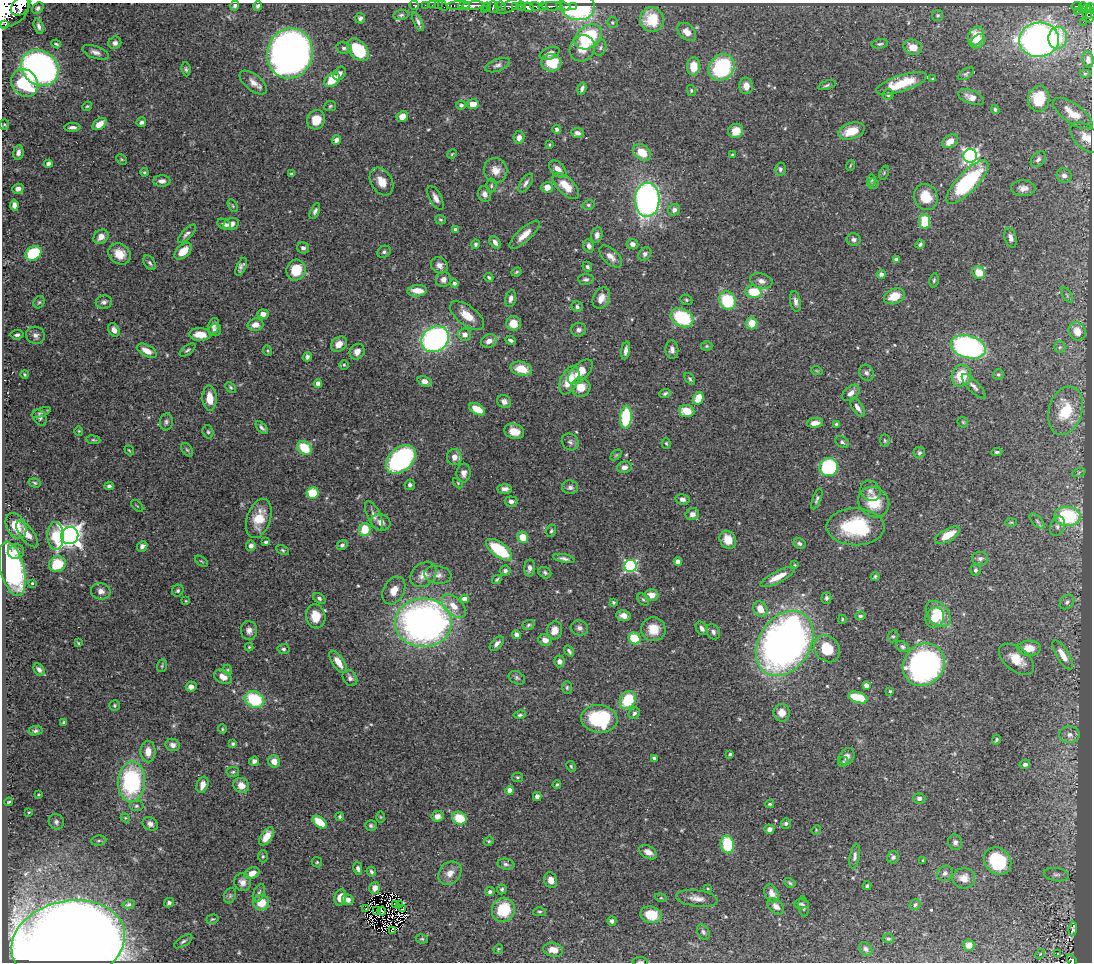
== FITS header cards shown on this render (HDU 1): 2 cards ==
NAXIS1  =                 1090
NAXIS2  =                  960

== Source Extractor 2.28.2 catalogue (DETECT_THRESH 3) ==
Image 1090 x 960 px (HDU 1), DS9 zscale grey, 1 PNG px = 1 image px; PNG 1094 x 964 px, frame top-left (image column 1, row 960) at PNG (2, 3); each listed source drawn as its Kron ellipse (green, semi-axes under 4 px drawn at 4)
Background 0.438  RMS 0.021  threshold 0.0628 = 3 sigma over >= 5 px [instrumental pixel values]
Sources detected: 531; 2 with non-positive FLUX_AUTO (blend fragments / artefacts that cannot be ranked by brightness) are neither listed nor drawn; of the other 529, the 500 brightest by FLUX_AUTO listed and drawn (29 fainter detections omitted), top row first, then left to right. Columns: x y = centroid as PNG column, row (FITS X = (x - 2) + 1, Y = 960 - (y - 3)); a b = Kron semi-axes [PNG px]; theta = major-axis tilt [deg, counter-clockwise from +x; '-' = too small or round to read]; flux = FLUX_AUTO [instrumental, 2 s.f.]
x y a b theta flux
414 5 4 3 - 8
425 5 2 2 - 2.6
432 5 2 2 - 4.6
438 5 2 2 - 1.8
458 5 11 3 1 130
21 6 11 8 49 490
235 6 5 4 - 3.1
258 6 5 4 - 3.3
443 6 5 2 - 3.8
464 6 5 4 - 250
473 6 11 4 4 250
501 6 6 4 -9 55
509 6 14 5 25 38
516 6 3 3 - 31
521 6 5 4 - 35
535 6 5 3 - 59
543 6 4 3 - 55
552 6 10 3 0 120
563 6 7 3 -16 29
573 6 3 3 - 41
1077 6 5 3 - 30
487 7 4 4 - 29
493 7 6 5 - 86
528 7 6 4 -19 290
578 7 17 13 -7 180
1083 7 4 3 - 22
38 8 6 5 - 3.3
1086 8 3 3 - 19
1090 8 5 3 - 61
484 9 4 3 - 18
7 10 23 17 24 1300
1077 11 2 2 - 1.8
1088 12 7 4 74 94
401 15 8 5 10 2.9
938 15 5 5 - 2.2
1090 16 7 3 81 36
360 18 5 5 - 3.6
652 19 12 12 - 45
418 22 10 4 -65 4.3
1083 22 2 2 - 18
612 23 5 5 - 2.5
5 25 2 2 - 9000
39 26 8 4 -74 5
687 32 11 7 -44 13
976 36 10 7 64 27
588 37 15 11 35 100
1058 38 11 9 77 26
1039 40 20 17 8 450
978 41 8 6 43 10
115 43 6 6 - 5.7
56 44 5 2 - 1.9
880 44 8 4 6 2.9
913 47 9 7 -22 16
344 48 8 5 -6 4
582 48 13 12 - 21
600 48 8 6 74 3.5
358 50 13 8 -48 55
96 52 14 6 -19 6.8
290 53 25 22 74 1300
550 53 10 6 22 7.3
1088 60 8 5 -81 5.8
551 63 10 8 -5 41
497 65 13 6 20 5.4
694 66 9 6 86 26
721 67 14 12 49 130
40 68 20 17 -37 670
186 69 7 4 -82 2.7
340 73 7 5 53 4.1
1085 73 6 4 0 1.6
966 74 9 5 35 2.7
932 79 4 3 - 1.7
332 80 8 6 41 32
253 82 16 8 -39 11
25 83 15 12 -53 100
902 83 27 8 18 49
827 85 9 4 18 2.8
746 86 8 6 -85 13
582 89 6 3 75 4
691 90 5 4 - 2
888 94 5 5 - 3.4
971 97 13 7 -20 10
1039 99 13 10 87 43
473 104 6 5 - 17
461 105 5 4 - 3
87 106 5 4 - 1.8
330 106 6 5 - 2.2
995 109 4 4 - 2.6
1073 114 23 9 -35 27
402 116 6 5 - 11
316 120 10 8 58 22
141 122 5 4 - 3.8
4 124 5 4 - 1.7
100 124 8 5 36 14
72 127 8 4 3 5
556 129 4 4 - 3.6
736 131 7 7 - 20
851 131 14 8 19 29
577 133 6 5 - 5.7
1086 137 19 11 -44 19
519 138 6 5 - 7.1
336 140 5 4 - 5.5
950 141 9 5 37 14
549 145 4 3 - 1.4
18 152 7 5 83 6.1
642 152 10 7 -37 24
452 154 5 4 - 1.5
732 155 4 3 - 1.6
970 156 7 7 - 330
122 159 6 4 -45 1.5
1038 159 9 6 49 4.5
48 164 4 4 - 5.4
850 165 5 3 - 1.6
558 169 10 6 -46 11
780 169 6 5 - 3.7
495 170 12 11 - 14
144 172 4 4 - 1.5
884 173 7 4 67 2.1
291 174 3 3 - 2.5
1064 176 8 7 - 5.7
872 180 6 4 89 2
162 181 9 5 -1 6.5
381 182 15 10 -58 16
967 182 28 10 47 150
526 183 11 5 56 5
873 184 5 5 - 2.4
491 186 7 5 -90 2.6
566 186 17 8 -45 23
547 187 6 5 - 13
1023 188 12 8 -2 8.1
18 189 6 5 - 6.9
485 194 8 6 -71 6.4
926 197 13 11 -68 29
436 198 13 6 -63 8.4
647 200 17 12 88 440
14 205 5 4 - 7
588 205 6 4 12 2.3
233 206 7 4 -60 1.8
674 210 6 5 - 6.1
315 211 8 4 66 4
440 220 5 4 - 2.1
925 222 7 5 -83 57
224 224 7 5 -25 4.8
231 224 8 6 14 9.8
455 229 4 3 - 3.1
187 234 12 5 46 5.2
524 235 19 6 42 16
597 235 8 5 77 6
101 237 8 6 41 11
1011 238 10 6 -74 5.6
854 240 7 6 - 5
495 242 7 4 -55 6.4
476 244 5 4 - 2.7
632 244 6 5 - 5.8
920 244 5 4 - 2.9
589 246 6 5 - 6.3
303 248 6 5 - 4.4
183 251 10 6 42 22
384 252 7 5 33 3.4
33 253 8 6 32 77
120 254 12 10 -37 20
645 254 7 5 48 3.9
611 257 14 7 -43 9.5
896 260 4 4 - 4.3
150 263 8 5 -57 3.6
439 265 9 7 -45 8.6
241 267 9 4 65 5.1
587 267 5 4 - 2.9
296 270 10 9 - 38
517 272 5 3 - 1.9
979 272 6 6 - 23
881 274 4 4 - 4.3
489 277 4 3 - 2.6
443 279 8 7 - 7
586 279 8 5 -4 4
934 280 7 4 80 2.2
761 281 11 7 -16 7.2
454 283 4 4 - 3.5
417 291 10 5 5 16
754 292 8 6 -8 45
1067 295 8 3 -59 2.2
894 296 11 7 22 24
511 298 9 5 78 5.7
601 298 11 8 62 13
686 300 6 5 - 2.6
727 301 9 8 - 76
795 301 10 5 -80 6
39 302 6 5 - 2.5
104 302 8 6 11 4.9
577 307 6 5 - 3.2
263 314 5 4 - 7.5
467 316 20 9 -37 20
682 318 12 9 -28 90
513 323 7 7 - 19
752 323 6 5 - 25
255 325 8 6 11 12
214 326 8 5 74 4.4
114 330 7 5 -62 8
215 330 6 6 - 4.1
579 330 7 7 - 4.8
1077 331 9 8 - 20
200 334 11 6 -1 22
465 334 6 6 - 8.9
17 335 6 4 5 3.3
36 335 9 8 - 6.8
435 339 15 12 36 340
510 340 5 3 - 3.2
489 341 8 6 22 9.3
339 344 9 7 39 14
707 346 6 5 - 2.2
968 347 18 11 -15 300
1060 347 6 5 - 2.4
672 349 9 6 -85 6.1
187 350 9 4 37 3
626 350 9 4 80 6
147 351 11 5 -29 14
268 351 5 3 - 1.6
357 352 8 7 - 10
307 357 5 4 - 3.4
344 365 5 4 - 1.9
521 369 11 7 -13 27
817 371 6 3 -19 1.3
580 372 15 8 45 23
866 373 8 7 - 4.7
25 374 4 4 - 1.6
998 375 5 5 - 2.3
961 376 11 9 69 39
690 379 7 4 -53 2.7
569 380 15 8 64 35
425 381 7 4 -20 9.5
318 383 4 4 - 9.9
974 386 16 5 -46 6.7
231 387 6 4 -42 2.2
581 387 10 9 - 20
665 393 6 4 23 2.7
851 393 10 6 41 7.2
209 398 12 7 -86 20
698 398 6 5 - 24
504 402 7 6 - 6.2
857 407 10 5 -57 6.5
477 409 9 5 -30 22
687 411 8 6 -7 25
1065 411 25 16 73 57
41 412 10 4 20 3.5
40 417 8 6 -55 4.4
626 417 11 6 85 83
166 422 8 6 84 3.9
963 422 6 4 -45 1.8
815 423 8 5 3 9.5
836 424 4 4 - 1.9
262 428 8 4 -48 3.3
79 431 4 4 - 1.4
514 431 10 7 -18 16
208 432 7 5 -73 2.5
93 440 7 3 -7 2
885 441 6 5 - 2
570 442 9 7 -44 4.3
842 442 7 5 -36 3.5
666 443 5 4 - 1.8
304 448 8 6 -44 43
129 450 5 3 - 1.3
187 450 8 5 -53 2.8
997 452 5 3 - 2.6
919 453 6 5 - 2.6
616 455 6 4 44 1.8
454 457 8 7 - 11
401 459 17 11 41 240
624 467 7 6 - 7.4
829 467 9 9 - 130
1079 472 7 4 20 2.1
463 473 9 7 86 8.4
35 483 6 4 -17 2.1
458 483 6 4 -46 1.6
410 485 5 5 - 3.9
109 486 5 3 - 3.5
570 487 8 7 - 4.8
505 489 7 5 -2 6.3
871 491 11 9 -42 7.2
312 493 6 5 - 43
682 499 7 5 -10 5.8
817 499 11 4 70 3.4
511 501 6 5 - 5.4
874 502 16 14 -40 38
137 506 7 3 -44 1.4
692 514 7 6 - 7.4
374 516 16 6 -66 7.8
1067 516 13 9 -1 130
259 518 20 11 71 31
1037 521 9 4 -46 3.9
381 522 10 8 -25 8.1
1011 522 6 4 1 1.6
16 526 13 9 -63 30
1057 526 10 7 70 5.5
855 527 29 18 -1 92
365 529 6 6 - 37
551 531 6 5 - 2.5
27 534 15 7 -53 14
947 535 14 6 30 25
56 536 14 8 -86 41
70 536 9 8 - 1200
523 537 6 5 - 25
728 540 9 8 - 21
266 542 4 3 - 3.5
800 544 6 5 - 3.6
342 545 5 4 - 3.3
142 546 6 4 48 5.2
251 546 5 5 - 6.2
283 550 7 4 -27 2.6
499 550 15 7 -37 78
16 552 8 7 - 8.3
564 558 11 4 -12 4.7
980 559 8 6 0 4.6
201 561 7 3 -35 1.9
678 562 4 4 - 11
57 564 8 7 - 40
795 565 4 3 - 1.3
630 566 6 6 - 210
530 568 8 5 86 5.3
12 569 28 12 -76 210
975 570 6 5 - 3.2
505 571 5 5 - 3.8
545 573 7 5 -32 2.8
423 575 14 11 39 14
438 575 13 9 -7 8.6
875 576 4 3 - 2.1
778 577 19 6 27 17
497 579 5 3 - 1.8
32 583 3 3 - 2
394 590 15 10 61 16
101 591 10 8 -14 7.4
178 591 6 5 - 2.7
652 595 7 5 -15 13
319 598 7 4 -34 3.4
826 598 6 5 - 3.2
464 599 4 4 - 12
643 600 7 5 -47 2.3
186 601 4 3 - 1.4
613 602 3 3 - 2.8
1067 602 8 6 44 4.1
454 606 14 8 -45 17
760 609 8 6 -58 17
938 614 15 10 -48 34
316 616 12 9 -81 25
624 616 7 5 -9 9.1
860 616 5 3 - 2.7
935 617 10 9 - 27
842 619 4 3 - 1.5
423 623 28 24 1 710
528 625 6 4 20 2.7
579 628 9 7 -18 5.2
702 628 7 5 -57 5.4
653 629 12 12 - 26
555 630 9 7 76 11
249 631 9 8 - 7.7
713 632 8 6 -56 5
517 635 4 4 - 6.1
893 636 6 5 - 2.2
634 638 6 5 - 53
545 640 7 5 -19 9.2
78 643 4 3 - 1.4
497 643 9 5 48 5.1
785 643 35 26 57 890
249 647 4 4 - 1.5
902 647 7 5 -33 3.1
1029 648 11 7 1 18
284 649 6 5 - 2.7
827 649 14 12 -55 38
569 651 6 3 -55 2.9
1063 655 17 6 -59 17
1016 659 20 11 -38 25
559 661 6 5 - 5.1
338 662 13 6 -56 17
924 665 22 20 48 350
162 666 6 5 - 1.9
39 670 7 4 -53 5.3
228 670 5 3 - 1.3
223 677 9 6 -29 9.6
350 678 8 6 -54 6.3
517 678 9 6 -29 3.2
866 685 4 4 - 6.4
191 687 5 5 - 7.5
567 687 6 5 - 2.4
890 691 3 3 - 1.6
858 698 9 5 -19 52
254 699 10 8 -26 75
628 700 9 7 57 60
114 705 5 5 - 2.1
634 713 6 5 - 3.4
782 713 9 8 - 13
520 715 6 4 8 2.5
599 719 18 14 -7 130
64 722 4 3 - 2.4
222 729 5 4 - 1.8
35 731 7 4 7 3.1
1070 735 10 8 -5 8.7
996 740 5 3 - 2.4
233 744 3 3 - 2.6
173 745 7 6 - 6.5
148 752 11 7 -90 14
730 754 3 3 - 2.1
847 756 9 7 51 6.9
654 758 4 4 - 2.9
254 761 5 4 - 4.5
274 761 6 6 - 15
843 762 5 5 - 2.3
1025 764 5 4 - 4.2
571 766 6 4 -62 1.9
233 772 6 5 - 2.3
517 777 5 4 - 2.2
131 782 20 13 86 160
202 785 8 5 71 10
241 785 8 7 - 14
557 785 4 3 - 1.7
510 790 4 4 - 17
38 795 3 2 - 1.4
537 797 4 4 - 5.9
919 798 6 5 - 4.5
9 802 4 3 - 1.6
770 804 4 3 - 1.8
136 806 7 5 0 3.9
29 812 3 3 - 1.4
437 816 6 5 - 9.4
340 817 4 4 - 2.1
380 817 6 4 -89 1.7
125 818 4 4 - 1.5
459 818 7 6 - 42
56 822 8 7 - 4.8
320 822 8 4 -39 37
150 824 8 6 -33 7
786 824 5 5 - 2.9
371 826 6 5 - 2.8
769 829 5 4 - 6.5
816 830 5 4 - 1.4
267 836 10 5 56 17
99 841 8 5 7 3
489 841 5 4 - 1.7
955 842 8 7 - 5.2
727 845 9 6 -79 67
648 852 9 6 -31 9.8
263 856 6 5 - 2.1
855 856 13 5 81 4.8
893 857 6 6 - 3.8
923 860 4 3 - 1.4
998 861 15 12 -43 100
317 862 5 4 - 1.9
506 864 8 5 -8 3.4
358 868 7 4 -78 3.9
371 872 5 4 - 2.8
252 873 8 5 26 12
450 873 13 10 48 13
945 873 8 7 - 4.9
1056 875 12 6 -8 5.6
964 878 11 10 - 14
551 880 8 6 -70 12
242 882 9 8 - 8.5
790 883 6 4 -30 2.2
867 886 4 3 - 1.9
375 888 6 5 - 10
502 889 5 4 - 2.6
708 889 4 3 - 1.5
490 892 5 4 - 3.8
259 893 9 5 67 4
772 893 9 6 -64 11
230 896 8 6 69 2.9
340 897 8 6 76 14
661 898 6 4 -16 1.8
697 898 21 8 -7 12
348 900 6 5 - 6.1
169 903 5 4 - 3.8
261 903 8 7 - 24
129 904 6 4 16 2.3
801 904 7 4 0 2.6
395 905 3 2 - 1.8
400 905 2 2 - 1.7
915 905 5 5 - 3.3
776 906 9 6 -42 7.8
803 907 10 5 -85 3.6
366 908 2 2 - 1.4
403 909 3 2 - 2.1
376 910 2 2 - 1.7
503 910 12 11 - 51
382 911 4 3 - 1.4
540 912 6 4 0 2.1
651 915 11 8 -13 34
212 919 6 4 17 2.1
612 921 5 4 - 4
1073 929 7 3 84 2.5
392 931 4 3 - 3
703 932 8 5 -62 3.5
422 939 6 4 -10 2
888 939 6 4 -5 2.4
183 941 10 4 33 3.8
68 942 57 40 12 3500
969 945 5 5 - 9.3
498 949 5 4 - 1.7
866 949 7 6 - 4.4
553 950 10 7 -11 14
1058 953 3 2 - 2.2
1040 954 5 4 - 2.2
1072 960 6 4 -56 16
640 961 8 3 0 1.5
At the frame edge (FLAGS 8, measured only in part): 7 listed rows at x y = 21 6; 1090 8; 7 10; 1090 16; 1086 137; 1072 960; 640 961
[29 fainter detections neither listed nor drawn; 2 non-positive-flux detections neither listed nor drawn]